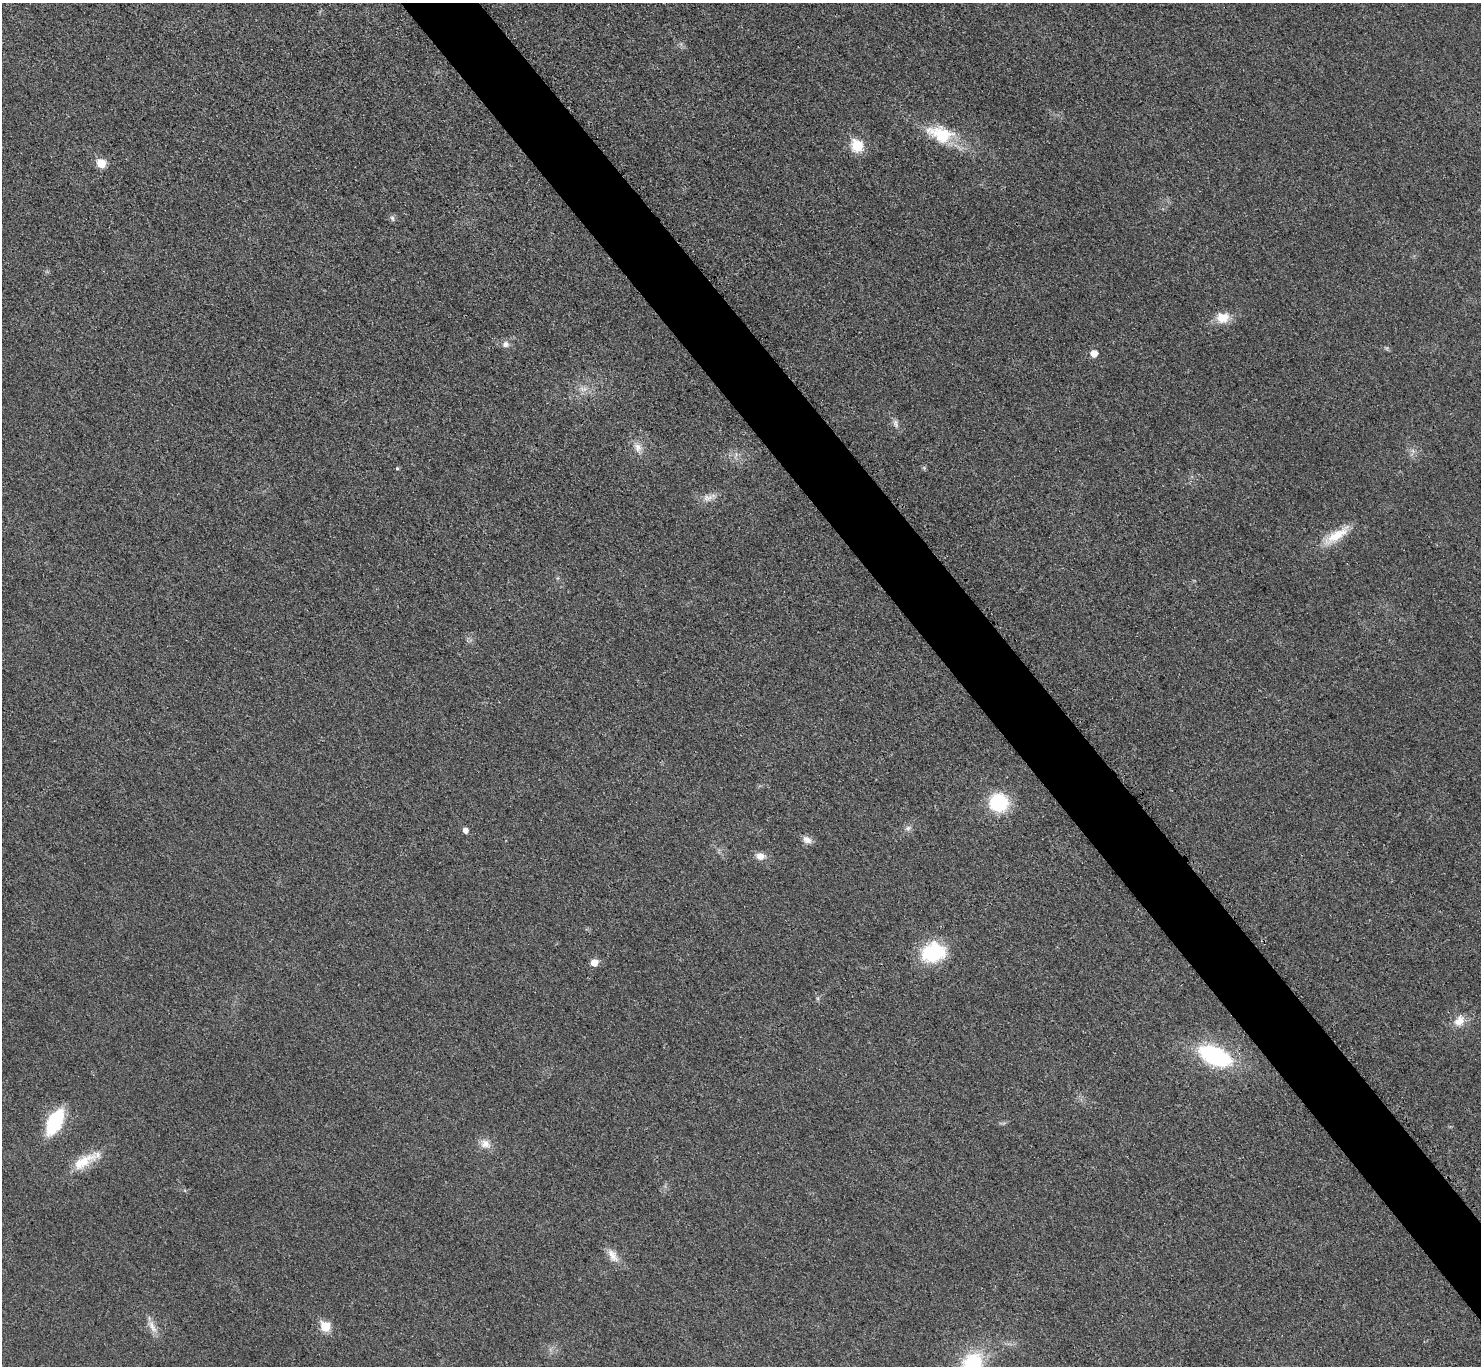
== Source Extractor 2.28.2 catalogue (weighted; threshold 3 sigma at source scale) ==
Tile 6 of 4 x 4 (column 2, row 2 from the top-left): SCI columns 1489-2967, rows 2898-4261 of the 5943 x 5938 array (HDU 1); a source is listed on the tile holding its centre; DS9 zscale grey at full resolution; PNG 1483 x 1368 px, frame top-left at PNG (2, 3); no overlay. Shown black and unused: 5% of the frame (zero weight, under 3 of 4 exposures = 1% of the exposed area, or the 3 px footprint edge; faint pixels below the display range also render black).
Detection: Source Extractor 2.28.2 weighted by HDU 2 'WHT'; one run over the whole footprint, this tile lists its part. Background 0.0435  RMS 0.0066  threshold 0.0298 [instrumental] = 3 sigma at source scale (4.5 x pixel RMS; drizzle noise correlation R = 1.50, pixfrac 1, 0.05/0.05 arcsec/px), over >= 5 px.
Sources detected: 32; all 32 listed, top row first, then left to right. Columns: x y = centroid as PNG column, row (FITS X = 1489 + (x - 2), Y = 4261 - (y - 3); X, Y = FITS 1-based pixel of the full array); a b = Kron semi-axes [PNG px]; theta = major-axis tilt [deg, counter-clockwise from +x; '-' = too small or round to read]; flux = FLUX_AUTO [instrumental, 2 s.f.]
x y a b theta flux
941 134 38 21 -17 30
857 145 7 6 - 48
101 163 6 6 - 20
392 218 9 5 -71 1.6
1223 318 18 14 5 10
505 344 9 8 - 3.4
1094 353 5 5 - 9.1
583 389 14 7 -4 4.6
896 423 12 7 -68 3.1
638 447 14 10 -65 5.5
1413 451 7 4 -71 1.6
736 455 12 4 70 2
397 468 5 4 - 0.77
924 468 6 4 -19 0.94
706 498 10 8 -76 3.6
1336 535 40 12 33 17
998 803 14 13 - 54
908 828 9 7 27 2.4
465 830 5 5 - 3.8
807 840 11 8 -29 4.3
760 856 11 8 -14 5.1
933 953 29 23 18 38
594 963 6 6 - 9.1
1459 1021 15 12 52 8.2
1215 1056 30 16 -24 85
55 1122 22 11 64 55
485 1144 15 12 -29 6.4
83 1162 39 14 30 18
613 1255 22 10 -57 7.1
152 1326 21 7 -62 6
325 1327 6 6 - 28
972 1364 30 22 52 48
Isophote crosses this tile's border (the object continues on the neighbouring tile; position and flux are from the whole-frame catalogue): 1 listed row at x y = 972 1364